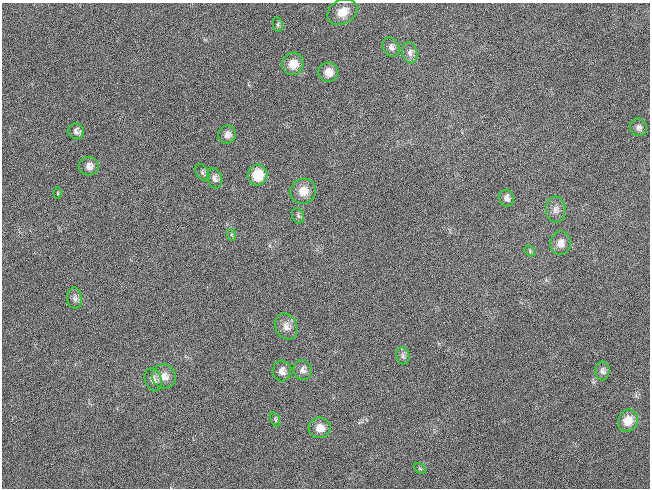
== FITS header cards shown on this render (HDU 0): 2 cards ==
NAXIS1  =                  648 / length of data axis 1
NAXIS2  =                  486 / length of data axis 2

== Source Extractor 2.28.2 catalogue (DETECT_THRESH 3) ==
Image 648 x 486 px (HDU 0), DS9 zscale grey, 1 PNG px = 1 image px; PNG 652 x 490 px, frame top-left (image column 1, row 486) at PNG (2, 3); each listed source drawn as its Kron ellipse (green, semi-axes under 4 px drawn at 4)
Background 118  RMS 26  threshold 78.5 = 3 sigma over >= 5 px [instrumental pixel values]
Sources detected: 33; all 33 listed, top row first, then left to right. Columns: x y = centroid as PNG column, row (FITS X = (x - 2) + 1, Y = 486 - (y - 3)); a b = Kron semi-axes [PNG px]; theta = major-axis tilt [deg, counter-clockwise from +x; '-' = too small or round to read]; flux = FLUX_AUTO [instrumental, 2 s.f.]
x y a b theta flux
342 12 16 12 30 25000
278 25 7 5 -84 3100
391 47 10 7 -61 7700
410 53 11 7 -80 8700
293 64 11 10 - 24000
328 72 10 9 - 18000
638 127 9 8 - 6700
76 131 8 7 - 7000
227 135 9 8 - 9900
89 166 10 9 - 11000
202 172 9 6 -60 4800
257 175 10 10 - 46000
215 178 10 7 -75 7400
303 191 13 12 - 23000
58 193 5 3 - 1600
506 198 8 7 - 7300
556 210 13 10 -85 11000
298 216 8 6 -69 3900
232 235 6 4 -71 2600
561 243 12 10 83 15000
530 251 6 4 -49 2800
75 298 11 7 -84 7300
286 326 13 11 -60 13000
403 356 9 6 -77 5200
302 370 10 9 - 8100
282 371 10 9 - 11000
602 371 9 7 -89 6600
164 376 12 11 - 16000
153 380 12 8 -73 9900
275 420 7 4 -71 3000
628 421 11 9 67 28000
320 428 11 10 - 18000
420 468 6 4 -30 3100